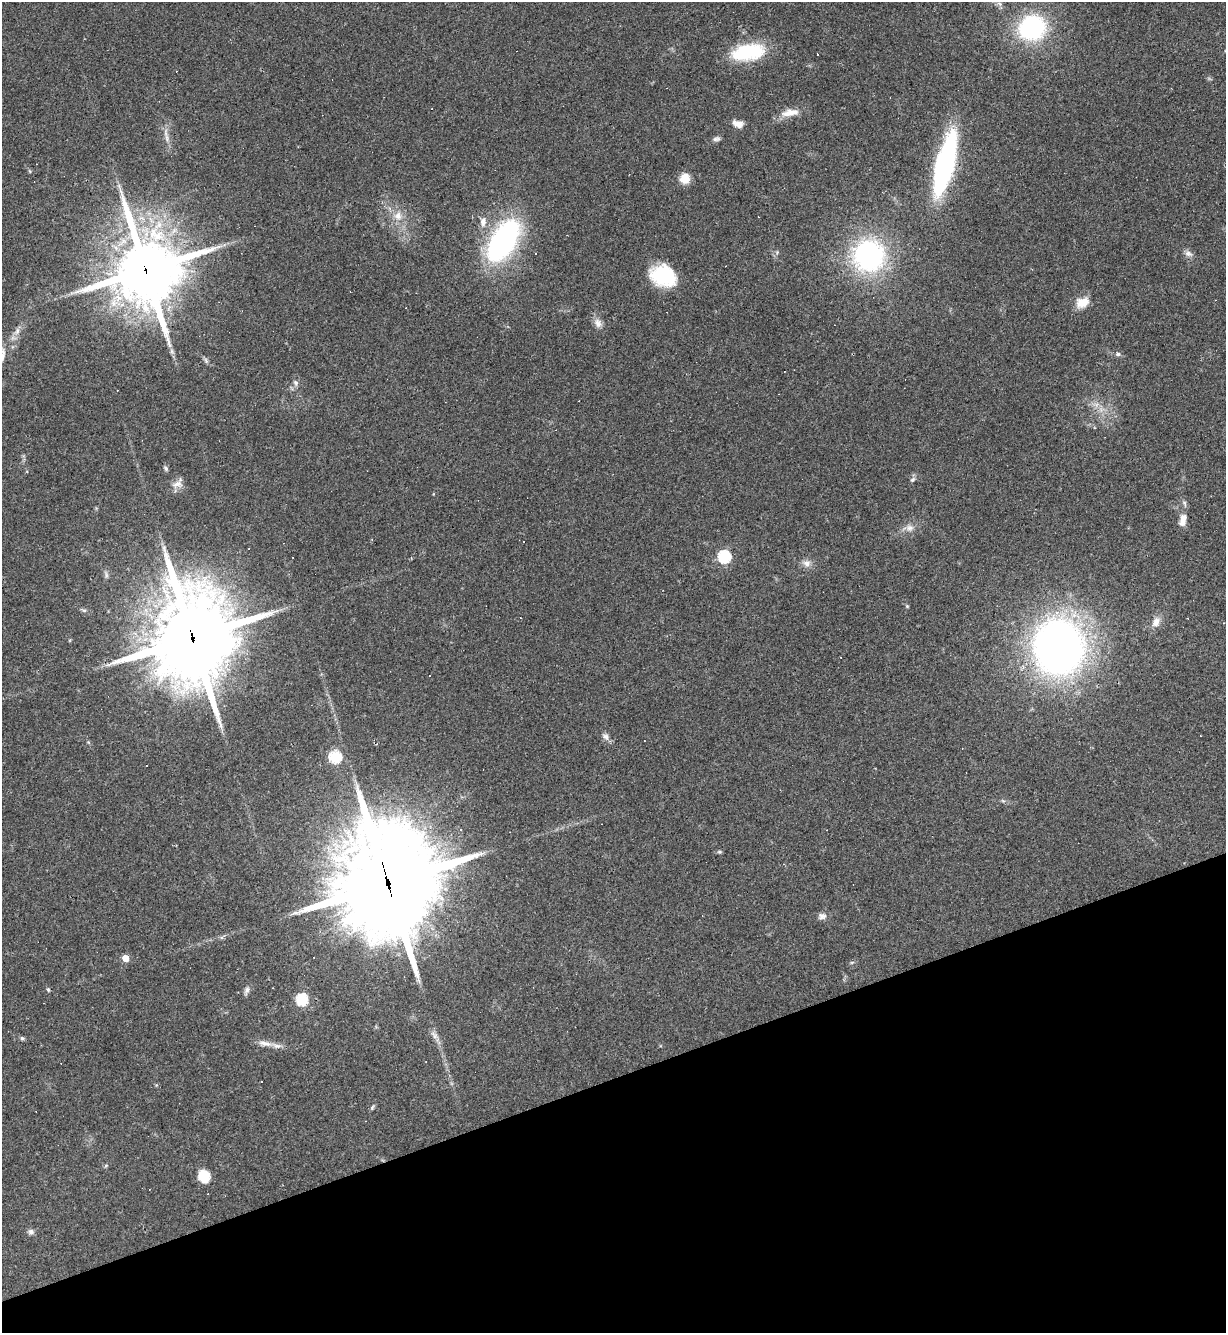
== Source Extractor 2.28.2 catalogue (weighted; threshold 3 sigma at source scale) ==
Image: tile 14 of 4 x 4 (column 2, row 4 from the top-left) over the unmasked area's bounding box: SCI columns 1370-2593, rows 1-1331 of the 5310 x 5323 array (HDU 1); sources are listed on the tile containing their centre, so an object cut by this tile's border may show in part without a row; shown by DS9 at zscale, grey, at full resolution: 1 PNG px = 1 image px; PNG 1228 x 1335 px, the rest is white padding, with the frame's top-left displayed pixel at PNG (2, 2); no overlay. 19% of this frame is shown black and not used: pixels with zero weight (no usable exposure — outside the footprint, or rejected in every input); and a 3 px margin inside the footprint's outer edge (the drizzle kernel's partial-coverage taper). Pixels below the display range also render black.
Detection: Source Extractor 2.28.2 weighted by HDU 2 'WHT'; one run over the whole footprint, this tile lists its part. Background 0.0585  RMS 0.0068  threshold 0.0307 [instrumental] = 3 sigma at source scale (4.5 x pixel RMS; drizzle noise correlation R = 1.50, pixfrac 1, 0.05/0.05 arcsec/px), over >= 5 px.
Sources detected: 78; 18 cosmic-ray / hot-pixel residue — not listed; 3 inside a brighter listed object's ellipse — not listed separately; the other 57 listed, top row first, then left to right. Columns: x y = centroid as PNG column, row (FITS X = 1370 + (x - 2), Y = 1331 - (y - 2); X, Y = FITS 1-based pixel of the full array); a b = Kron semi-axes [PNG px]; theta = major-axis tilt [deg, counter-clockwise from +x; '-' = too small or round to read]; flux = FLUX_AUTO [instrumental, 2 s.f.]
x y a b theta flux
1032 28 21 19 18 99
748 52 38 18 8 41
817 54 3 2 - 0.84
790 112 25 8 10 8.6
738 124 12 8 -19 5.2
166 133 14 5 -90 3.3
716 139 10 6 11 1.9
945 164 40 12 76 210
685 178 11 10 - 8.5
398 216 12 10 82 6.7
483 222 13 8 86 4.5
503 241 42 21 58 150
1188 254 11 7 -18 2.9
869 256 33 33 - 110
146 270 24 22 -73 4300
663 276 26 20 -22 38
1082 302 14 10 25 11
598 323 14 9 -68 4.3
17 331 12 6 72 3.4
172 351 7 4 -89 1.5
1118 354 7 6 - 1.7
206 361 9 5 -63 1.5
295 382 8 7 - 2
166 468 7 5 -52 1.3
913 480 8 6 39 1.7
177 484 14 8 22 4.7
1184 503 8 5 -61 1.7
1184 518 10 9 - 4
909 528 11 9 -9 4.3
724 557 6 6 - 92
807 563 10 9 - 4
907 606 5 4 - 0.73
84 610 7 4 -1 1.1
1156 622 14 10 59 5.3
192 638 34 30 86 6200
1059 647 47 42 -87 400
430 675 2 2 - 0.45
605 736 11 7 -38 2.9
335 757 6 6 - 75
1003 801 7 4 -19 1
719 852 8 4 -8 0.97
382 861 77 69 62 1600
386 882 31 13 5 6000
822 916 11 8 11 3.2
222 937 4 4 - 2.1
125 958 5 4 - 11
852 962 6 4 19 0.87
48 990 5 4 - 0.89
246 990 12 6 73 2.4
302 1000 6 6 - 64
434 1035 14 7 -52 3.5
22 1038 5 5 - 1.2
265 1043 20 7 -12 5.4
372 1107 7 5 69 1.1
106 1165 6 4 20 0.89
204 1176 12 11 - 14
31 1232 8 7 - 2.2
Overlapping masked pixels (flux is a lower limit): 4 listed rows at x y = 146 270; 192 638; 382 861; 386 882